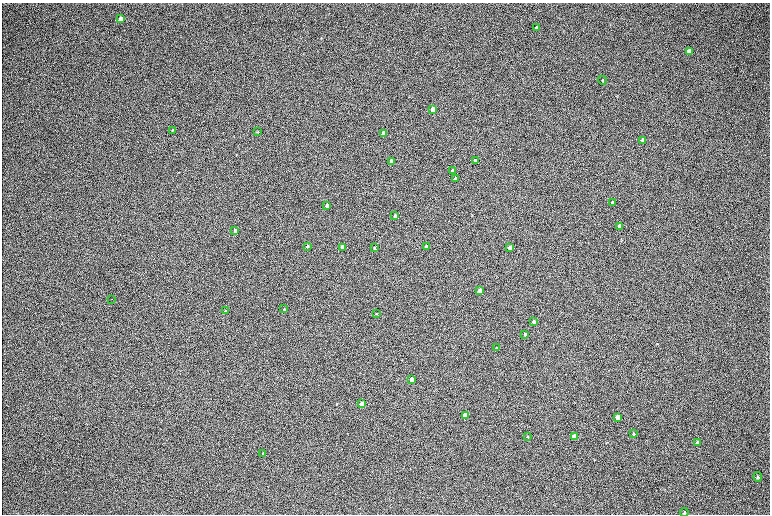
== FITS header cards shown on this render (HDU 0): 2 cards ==
NAXIS1  =                 1536 / length of data axis 1
NAXIS2  =                 1024 / length of data axis 2

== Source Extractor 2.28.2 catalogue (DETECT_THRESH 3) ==
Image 1536 x 1024 px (HDU 0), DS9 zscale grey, zoomed out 1/2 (1 PNG px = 2 x 2 image px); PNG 772 x 516 px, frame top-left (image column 1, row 1023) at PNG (2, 3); each listed source drawn as its Kron ellipse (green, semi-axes under 4 px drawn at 4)
Background 168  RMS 20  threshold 60.4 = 3 sigma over >= 5 px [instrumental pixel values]
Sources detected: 42; all 42 listed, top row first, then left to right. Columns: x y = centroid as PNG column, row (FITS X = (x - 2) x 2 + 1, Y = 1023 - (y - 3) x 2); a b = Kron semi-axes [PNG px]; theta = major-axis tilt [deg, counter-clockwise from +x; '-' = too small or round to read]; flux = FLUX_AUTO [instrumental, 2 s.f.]
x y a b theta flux
121 19 4 3 - 20000
536 28 3 2 - 4800
689 51 4 3 - 22000
602 80 4 3 - 3300
432 109 3 3 - 55000
172 130 3 2 - 2300
258 131 3 2 - 2000
383 133 3 3 - 26000
643 140 3 3 - 31000
475 160 3 3 - 15000
391 162 3 3 - 46000
452 171 3 3 - 32000
455 178 4 3 - 6100
613 202 3 3 - 8900
327 205 3 3 - 24000
395 216 3 3 - 16000
620 226 3 3 - 24000
235 230 3 3 - 19000
307 246 3 3 - 3600
342 247 3 3 - 46000
426 247 3 3 - 35000
374 248 3 3 - 4000
510 248 3 3 - 42000
480 290 3 3 - 41000
112 299 2 1 - 800
284 309 3 3 - 2900
225 311 4 3 - 4300
376 314 3 3 - 2500
534 322 4 3 - 20000
525 334 3 3 - 6000
497 348 3 2 - 2100
412 380 4 3 - 120000
362 404 4 3 - 71000
465 415 4 3 - 170000
618 417 4 3 - 110000
634 434 4 3 - 3400
527 436 4 3 - 2800
574 436 4 3 - 85000
697 443 4 3 - 12000
263 453 4 3 - 3000
758 477 5 4 - 5300
684 513 4 4 - 4000
At the frame edge (FLAGS 8, measured only in part): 1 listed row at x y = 684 513